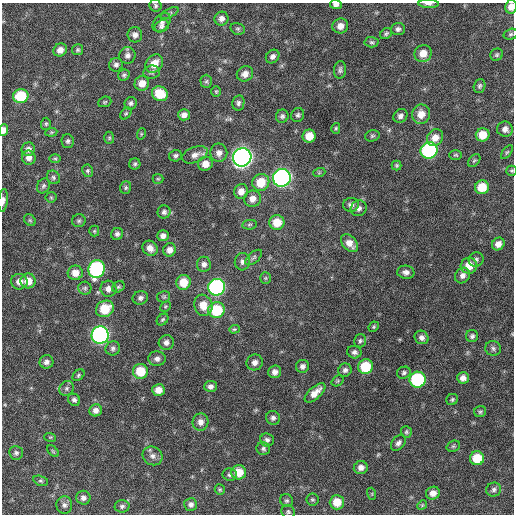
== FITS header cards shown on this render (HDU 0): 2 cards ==
NAXIS1  =                  512 / Axis length
NAXIS2  =                  512 / Axis length

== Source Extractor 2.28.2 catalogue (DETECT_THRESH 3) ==
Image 512 x 512 px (HDU 0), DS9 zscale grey, 1 PNG px = 1 image px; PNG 516 x 516 px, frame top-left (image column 1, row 512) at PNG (2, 3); each listed source drawn as its Kron ellipse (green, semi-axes under 4 px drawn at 4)
Background 242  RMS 16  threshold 47.8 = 3 sigma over >= 5 px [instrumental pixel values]
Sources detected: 180; all 180 listed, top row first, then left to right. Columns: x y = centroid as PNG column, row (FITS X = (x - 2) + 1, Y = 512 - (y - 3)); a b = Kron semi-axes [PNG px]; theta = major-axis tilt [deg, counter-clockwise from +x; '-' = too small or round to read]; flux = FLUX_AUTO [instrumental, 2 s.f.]
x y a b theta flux
336 4 6 5 - 4100
428 4 10 4 -2 3400
155 6 6 5 - 2200
511 7 7 6 - 8100
169 13 10 4 26 2000
221 19 7 7 - 5000
162 22 11 7 49 4100
162 26 7 5 28 3200
340 26 8 7 - 7800
238 29 7 5 -14 2200
398 29 7 6 - 3000
386 33 6 5 - 2300
511 34 7 5 16 2000
135 35 7 7 - 4800
372 42 7 5 -3 2000
60 50 7 6 - 7300
78 50 5 5 - 1900
423 53 9 8 - 11000
127 55 8 8 - 4700
497 55 6 6 - 2000
273 56 7 6 - 4000
154 64 10 8 49 14000
116 65 7 6 - 3300
340 70 9 6 83 2900
151 72 8 6 7 2700
245 74 8 7 - 6700
124 75 6 5 - 2100
206 81 6 6 - 2100
142 83 7 7 - 10000
480 86 7 5 73 2200
216 91 5 5 - 1400
160 94 8 7 - 26000
21 96 8 7 - 41000
105 102 7 5 21 1600
131 103 6 6 - 2700
238 103 7 6 - 2700
126 114 7 4 48 1600
421 114 10 9 - 11000
184 115 6 5 - 5300
298 115 7 6 - 2700
282 116 6 6 - 2800
400 116 7 6 - 3900
46 124 6 5 - 1600
336 128 5 4 - 1700
505 129 8 7 - 5300
3 130 6 4 86 6600
51 132 6 4 7 1300
141 134 6 3 72 1200
483 135 7 6 - 16000
309 136 6 6 - 14000
372 136 7 5 15 2000
109 138 6 5 - 1700
435 138 9 7 52 9400
68 141 7 6 - 2500
28 149 7 6 - 4700
429 150 8 8 - 160000
507 152 8 4 53 1600
219 153 9 8 - 6200
195 155 13 8 22 7300
456 155 6 4 -1 1600
175 156 6 5 - 2400
242 157 9 9 - 590000
29 158 7 7 - 6200
55 158 6 4 -1 1500
474 160 7 5 48 1700
135 164 5 5 - 1900
205 164 7 7 - 9700
397 165 5 5 - 1700
88 171 6 5 - 1900
512 171 5 5 - 1500
319 173 6 4 19 1400
53 177 7 6 - 2500
282 178 9 8 - 330000
158 179 5 5 - 1400
261 182 9 8 - 23000
43 186 8 6 63 2400
482 187 7 7 - 21000
126 188 6 5 - 2000
241 191 7 7 - 7700
51 197 5 5 - 1400
252 199 8 8 - 7300
3 201 11 5 84 3700
351 205 8 7 - 4500
359 208 8 7 - 4600
164 212 6 6 - 2900
30 220 6 5 - 1600
79 221 7 6 - 2400
277 222 7 7 - 19000
249 225 7 4 7 1800
94 231 5 5 - 1500
117 234 6 6 - 3000
163 236 6 5 - 4800
350 243 10 6 -47 8800
498 244 7 6 - 6600
150 248 8 7 - 7400
170 250 7 6 - 6300
254 257 10 5 42 2500
476 260 7 7 - 2900
242 262 8 7 - 3800
204 264 7 7 - 4100
469 266 8 8 - 14000
97 269 9 8 - 160000
406 272 8 6 -8 4400
75 273 7 7 - 10000
462 276 8 7 - 5000
265 278 6 5 - 1700
28 281 7 7 - 12000
19 282 8 8 - 8200
184 282 7 7 - 20000
118 287 6 5 - 1700
217 287 8 8 - 210000
85 288 6 6 - 2400
108 289 8 8 - 6000
164 297 6 6 - 1800
140 298 8 6 20 3500
203 305 11 9 -72 14000
165 306 6 4 45 1400
105 309 9 8 - 29000
216 310 8 8 - 49000
163 319 6 5 - 1900
374 327 5 4 - 1500
234 329 5 4 - 1400
100 335 8 8 - 290000
472 336 6 6 - 2800
422 337 7 6 - 4600
360 341 7 6 - 2300
166 342 7 7 - 4600
113 348 7 7 - 2900
493 348 8 7 - 3100
354 352 7 6 - 3600
157 359 9 7 -1 4300
46 362 7 6 - 4200
255 362 8 8 - 5400
302 366 6 6 - 3700
365 367 7 7 - 34000
345 370 7 6 - 3200
141 371 7 7 - 27000
275 372 6 6 - 5100
404 373 7 6 - 2700
78 375 7 5 43 1800
463 378 6 5 - 5300
418 380 8 8 - 100000
338 381 6 5 - 1500
210 386 6 5 - 3900
67 388 8 7 - 2900
158 390 6 6 - 9400
315 393 13 6 42 10000
452 399 6 5 - 2000
74 400 6 5 - 3200
96 410 6 6 - 5600
480 412 6 5 - 1700
273 418 7 6 - 3400
200 422 9 8 - 6500
406 432 6 5 - 1800
50 437 6 4 -17 1200
267 440 7 6 - 3400
398 443 9 6 50 3800
453 446 7 5 20 1800
263 449 7 6 - 2600
53 451 7 4 -45 1500
16 453 7 7 - 2900
152 456 10 9 - 5600
477 458 7 7 - 26000
361 467 7 6 - 5900
239 472 7 7 - 18000
230 475 7 6 - 2600
41 481 7 5 -17 1800
220 489 5 5 - 1600
494 490 7 7 - 3300
433 493 7 6 - 7500
372 494 6 4 -73 1200
83 498 7 7 - 4200
312 500 6 6 - 1800
287 501 7 6 - 2100
337 502 7 7 - 17000
191 504 6 6 - 3700
64 505 8 8 - 4000
422 505 5 4 - 1300
122 506 7 6 - 2800
288 512 7 6 - 2100
At the frame edge (FLAGS 8, measured only in part): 6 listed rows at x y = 336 4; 428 4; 511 7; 3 130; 512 171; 3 201